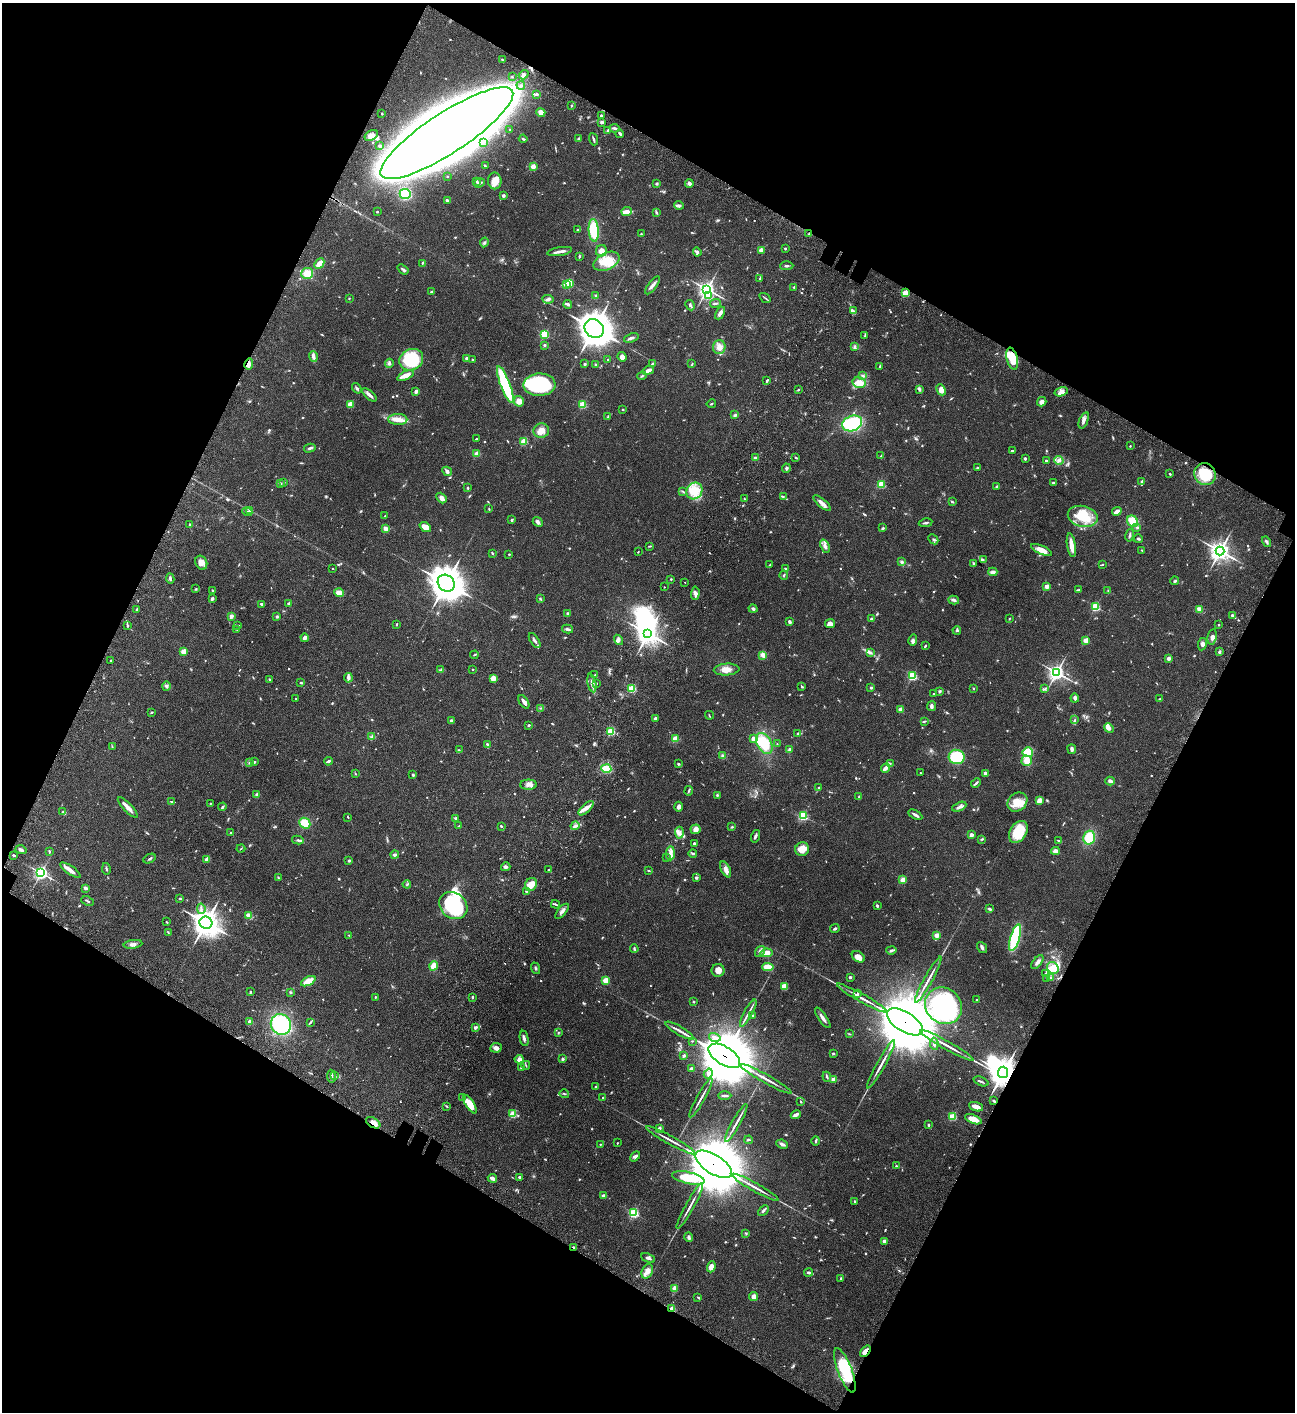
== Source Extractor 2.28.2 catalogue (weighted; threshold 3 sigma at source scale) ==
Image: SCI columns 507-5675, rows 203-5841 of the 6051 x 6048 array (HDU 1 of 3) = the unmasked area's bounding box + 8 px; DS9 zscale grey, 4 x 4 block average (1 PNG px = mean of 4 x 4 image px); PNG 1297 x 1414 px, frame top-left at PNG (2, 3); each listed source drawn as its Kron ellipse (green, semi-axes under 4 px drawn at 4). Shown black and unused: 46% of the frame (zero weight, under 3 of 4 exposures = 13% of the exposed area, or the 3 px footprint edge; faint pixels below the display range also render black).
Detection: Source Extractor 2.28.2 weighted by HDU 2 'WHT'. Background 0.0654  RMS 0.0058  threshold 0.0262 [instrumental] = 3 sigma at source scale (4.5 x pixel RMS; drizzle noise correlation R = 1.50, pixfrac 1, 0.05/0.05 arcsec/px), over >= 5 px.
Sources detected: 933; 14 too faint to see at this stretch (4 x 4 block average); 7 inside a brighter object's white glare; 4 cosmic-ray / hot-pixel residue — neither listed nor drawn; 12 coinciding with a brighter row at this scale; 52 inside a brighter listed object's ellipse — not listed separately; of the other 844, all 500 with FLUX_AUTO >= 2.39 (the completeness limit of this list) listed and drawn (344 fainter detections not listed), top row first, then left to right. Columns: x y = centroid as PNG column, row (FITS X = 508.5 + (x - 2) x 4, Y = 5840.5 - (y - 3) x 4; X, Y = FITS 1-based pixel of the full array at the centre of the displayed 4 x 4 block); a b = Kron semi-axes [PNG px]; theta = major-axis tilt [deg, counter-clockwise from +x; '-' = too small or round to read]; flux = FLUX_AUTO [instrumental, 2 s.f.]
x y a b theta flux
502 60 3 2 - 3
524 75 5 4 - 11
512 77 2 2 - 3.1
521 85 4 2 - 5.9
537 94 4 2 - 7.7
572 105 2 2 - 4.7
541 112 4 4 - 18
382 114 2 2 - 3.5
601 116 2 2 - 10
601 122 3 2 - 7.3
614 128 5 2 - 8.1
510 130 2 2 - 4.1
608 131 2 2 - 9.9
447 133 78 20 33 16000
620 134 4 2 - 6.3
371 136 7 5 33 18
523 139 4 2 - 4.3
579 139 2 2 - 19
593 139 6 2 -71 6.3
483 142 3 3 - 7.4
380 146 3 2 - 4.8
485 166 3 2 - 5.1
533 166 2 2 - 60
447 176 2 2 - 3.1
477 181 2 2 - 6.7
495 181 8 7 - 33
479 183 5 2 - 11
689 183 4 3 - 11
657 184 2 2 - 5.9
405 194 6 5 - 130
503 196 2 2 - 22
447 200 4 2 - 11
679 205 5 3 - 6.2
377 212 2 2 - 6
627 212 5 3 - 26
656 212 4 2 - 4.1
578 230 4 2 - 4.4
594 230 11 5 -85 140
641 234 2 2 - 2.4
809 234 2 2 - 2.8
484 242 5 3 - 5.4
785 249 2 2 - 4.4
761 250 4 3 - 14
560 251 12 2 9 17
601 251 6 5 - 18
697 252 4 3 - 8.1
579 256 3 2 - 4.4
606 261 14 8 26 71
422 263 3 2 - 2.5
319 264 6 3 46 31
787 266 7 2 1 5.4
403 269 6 2 -38 6.1
307 273 6 5 - 43
760 278 3 2 - 3.1
569 283 2 2 - 160
566 284 2 2 - 66
652 285 11 3 53 12
794 287 3 2 - 2.8
707 289 3 3 - 1100
431 292 3 3 - 3.5
905 293 2 2 - 94
596 296 2 2 - 21
708 296 2 2 - 73
349 298 2 2 - 3.6
765 298 6 2 -35 3.9
548 299 6 3 -6 7.6
715 303 5 2 - 5.1
568 304 4 3 - 5.9
690 305 5 3 - 7.4
853 311 3 2 - 2.4
720 313 7 3 62 13
594 329 10 9 - 4900
545 334 2 2 - 240
865 335 4 2 - 3.2
631 338 7 3 20 9.1
545 345 2 2 - 12
719 347 7 6 - 23
855 347 4 2 - 4.8
313 356 5 3 - 9.5
622 357 5 3 - 15
466 358 2 2 - 16
1012 359 11 5 -76 54
411 360 12 10 26 180
472 360 2 2 - 7.6
608 360 2 2 - 3.2
389 363 4 3 - 6.6
249 364 5 3 - 13
585 364 2 2 - 11
652 364 3 2 - 3.2
692 364 3 2 - 3
596 365 3 2 - 4.4
879 367 4 2 - 3.3
648 370 6 3 20 14
406 376 9 3 24 35
642 376 5 2 - 3.7
863 376 3 2 - 5
767 381 3 2 - 5.7
859 383 7 5 -12 47
505 385 20 4 -69 280
539 385 16 11 2 320
357 388 6 3 -53 6.5
919 389 3 3 - 5.2
798 390 2 2 - 3.3
941 390 6 4 -65 23
416 391 3 2 - 14
1061 392 7 4 16 16
369 395 8 3 -41 13
519 401 5 5 - 28
1042 402 5 4 - 16
350 404 2 2 - 110
711 404 5 2 - 2.8
583 405 2 2 - 160
623 409 2 2 - 2.7
735 415 4 3 - 6.8
608 416 3 2 - 4
398 419 9 5 -2 29
1084 420 8 3 69 14
852 423 10 7 20 190
541 431 8 7 - 33
476 439 2 2 - 3.3
524 441 2 2 - 140
1130 446 2 2 - 2.7
310 448 6 3 15 6.9
1012 451 3 2 - 3.9
477 454 2 2 - 96
881 456 4 2 - 2.4
755 458 3 2 - 4.3
796 458 3 2 - 3.9
1025 459 3 2 - 4.3
1059 460 4 3 - 8.4
1046 461 2 2 - 9.5
786 468 4 3 - 6.8
978 468 2 2 - 6.3
447 471 5 4 - 10
1170 474 3 2 - 3.6
1205 474 11 10 - 100
1142 481 3 2 - 3.6
284 482 2 2 - 3.9
280 483 3 2 - 3
1053 483 4 2 - 6.8
881 484 2 2 - 170
996 487 3 2 - 5.2
468 488 3 2 - 3.3
683 491 4 2 - 3.7
694 491 9 7 54 71
783 496 3 2 - 2.6
441 498 6 3 -49 20
744 499 3 2 - 3.5
952 502 3 2 - 2.5
822 503 11 3 -40 19
489 509 3 2 - 2.7
250 511 2 2 - 18
1117 511 5 2 - 26
247 512 5 2 - 5.8
385 516 2 2 - 2.7
1083 516 15 10 -13 110
512 520 3 2 - 6.6
1133 521 6 5 - 60
538 522 5 3 - 9.4
926 523 7 2 10 6.1
190 525 4 2 - 2.6
425 527 6 4 -37 31
1137 527 3 2 - 2.9
883 528 3 2 - 4.6
386 529 4 3 - 22
1130 535 6 2 79 6
933 539 5 2 - 4.4
1138 539 5 2 - 4.8
1267 542 5 3 - 7.2
1071 545 12 3 -82 44
649 546 4 2 - 2.6
825 546 7 3 -68 13
1041 550 11 4 -24 34
1142 550 4 2 - 2.5
1220 551 4 4 - 1800
638 552 2 2 - 2.6
492 553 3 2 - 3.8
509 554 2 2 - 2.6
983 559 3 2 - 2.9
902 562 4 3 - 5.6
201 563 7 5 -66 23
973 563 3 2 - 3.1
770 565 4 2 - 4.2
1102 565 3 2 - 2.4
333 568 2 2 - 3
785 568 3 2 - 3.3
993 572 4 3 - 10
784 575 4 2 - 4.4
170 578 5 2 - 6.8
671 579 2 2 - 4.2
1175 581 4 2 - 4.1
685 582 2 2 - 2.5
446 583 9 7 -44 6000
1047 586 2 2 - 49
664 587 2 2 - 3.3
196 589 3 2 - 2.7
213 590 2 2 - 4.9
1079 590 4 2 - 4.4
1108 590 3 2 - 2.4
339 593 5 4 - 24
695 593 7 3 87 14
212 599 4 3 - 7.1
540 599 4 2 - 3.4
954 600 5 3 - 8.6
261 604 4 2 - 6.2
289 604 2 2 - 7.8
1096 607 2 2 - 250
137 609 3 2 - 4.3
753 609 4 3 - 6.6
1199 609 3 3 - 28
568 614 2 2 - 23
1232 615 3 2 - 6.5
231 616 2 2 - 42
277 617 2 2 - 15
1009 618 2 2 - 2.5
871 619 3 2 - 6
789 622 4 2 - 7.4
397 624 3 2 - 3
830 624 5 4 - 17
128 625 4 2 - 3.9
237 625 4 2 - 4.4
1219 625 2 2 - 5.8
236 629 4 2 - 3.7
567 629 5 3 - 6.4
957 630 4 2 - 4.4
648 634 3 3 - 2500
1212 637 8 4 80 13
305 638 4 3 - 12
619 640 5 4 - 8.8
913 640 5 4 - 9.3
1086 640 2 2 - 87
535 641 8 3 -57 10
1202 644 6 4 80 10
925 646 3 2 - 4.5
183 651 2 2 - 81
1219 652 2 2 - 9
870 653 3 2 - 4.6
474 655 4 2 - 2.7
763 655 4 3 - 21
1169 658 2 2 - 35
111 661 3 2 - 2.4
441 670 3 2 - 3.7
473 670 2 2 - 4.2
727 670 13 6 3 33
1056 673 3 3 - 1300
595 675 3 2 - 2.4
912 676 2 2 - 320
348 678 5 2 - 18
493 678 4 4 - 28
269 680 3 2 - 3.5
301 683 2 2 - 3.9
592 683 9 4 -78 17
596 683 2 2 - 2.9
166 686 4 3 - 6.2
801 687 3 2 - 2.5
632 688 2 2 - 250
871 688 2 2 - 14
973 689 2 2 - 2.6
1045 689 3 2 - 4.2
940 691 4 3 - 4.5
933 694 2 2 - 2.7
296 698 2 2 - 2.7
1075 698 4 2 - 10
1160 699 3 2 - 2.6
524 702 7 2 -56 16
931 706 5 3 - 9.8
541 708 2 2 - 2.4
901 709 2 2 - 66
152 712 3 2 - 2.8
709 715 4 2 - 2.4
655 718 3 2 - 5.2
1075 720 3 2 - 2.8
451 721 2 2 - 25
925 721 2 2 - 2.7
529 725 3 2 - 3.8
1109 728 5 3 - 14
611 731 2 2 - 230
798 733 3 3 - 3.3
372 737 3 2 - 3.8
675 739 2 2 - 140
753 739 4 3 - 11
764 743 11 7 -61 88
487 744 4 2 - 4.4
777 744 2 2 - 3
112 747 4 2 - 3.2
1072 749 5 3 - 11
459 750 2 2 - 2.6
790 750 3 2 - 9.3
1028 752 5 5 - 77
723 756 3 3 - 8.3
957 757 8 7 - 140
328 761 4 2 - 7.5
1027 761 5 5 - 32
249 762 4 2 - 3.9
254 762 2 2 - 13
890 763 3 2 - 4.4
679 764 3 2 - 3.5
885 768 5 2 - 26
606 769 5 4 - 64
920 773 2 2 - 2.7
985 773 2 2 - 12
355 774 3 2 - 2.6
413 775 2 2 - 5.9
1110 781 5 3 - 11
976 783 5 2 - 5
529 785 8 5 1 16
819 788 3 2 - 2.9
689 791 4 2 - 4.8
257 795 2 2 - 36
717 795 3 2 - 4.3
859 797 3 2 - 4.3
171 801 4 2 - 3.9
1039 801 3 2 - 38
1017 802 10 9 - 48
210 803 2 2 - 4.3
128 807 13 3 -46 27
222 807 4 2 - 4.6
678 807 5 4 - 9.7
959 807 7 3 24 11
586 808 9 3 42 18
63 811 3 2 - 3.2
915 815 8 2 -29 12
803 816 2 2 - 290
348 817 2 2 - 2.9
455 818 4 2 - 3.6
305 823 6 5 - 58
459 826 4 2 - 3.3
501 826 3 2 - 3.1
575 826 4 3 - 7.4
732 827 3 2 - 3.3
695 829 5 5 - 15
1018 832 12 8 58 100
230 833 2 2 - 8
679 833 6 4 -88 14
971 835 3 2 - 14
755 836 6 2 72 8.2
1089 838 7 6 - 99
982 839 3 2 - 3.4
298 840 6 2 -10 5.5
1059 841 3 2 - 5.8
694 843 2 2 - 8.4
241 849 4 2 - 2.7
802 849 7 6 - 33
21 850 5 3 - 8.6
49 851 3 2 - 4
1055 851 4 4 - 16
670 853 7 4 87 15
693 853 4 2 - 4.2
13 855 3 2 - 5.6
395 855 4 2 - 8
667 858 2 2 - 4.5
150 859 6 2 27 5
207 859 2 2 - 56
349 861 3 2 - 6.1
506 867 4 3 - 8.1
106 869 6 2 -79 3.7
726 869 8 4 -64 17
70 870 12 2 -34 31
548 870 3 2 - 2.7
649 871 3 2 - 2.8
41 873 3 3 - 740
278 877 3 2 - 3.2
696 878 2 2 - 19
903 880 2 2 - 98
407 884 4 2 - 2.9
531 884 7 5 56 40
85 888 3 2 - 8.1
526 891 2 2 - 7.8
180 898 3 2 - 2.6
88 901 6 2 -23 4.5
555 904 4 2 - 4.5
453 906 15 12 -39 250
877 906 3 2 - 5.2
201 909 5 2 - 6.8
990 909 3 2 - 7.7
562 911 9 3 50 13
249 915 2 2 - 54
167 922 3 2 - 2.4
206 923 6 6 - 2900
835 928 5 2 - 5.2
168 932 3 2 - 2.4
349 935 3 2 - 2.4
937 935 2 2 - 85
1015 938 14 4 73 210
133 944 9 4 8 13
982 947 6 3 -54 7.5
634 949 4 2 - 4
891 950 5 3 - 6.8
760 951 6 3 55 9.5
766 953 6 4 10 23
858 957 7 5 -36 24
1037 962 8 3 53 14
433 966 5 4 - 27
768 967 6 4 -7 49
535 968 6 2 -71 4.5
1053 968 6 5 - 35
718 970 6 6 - 21
1045 974 4 2 - 4.3
850 977 2 2 - 17
1047 978 3 2 - 4.7
1050 978 2 2 - 3
605 980 2 2 - 120
928 980 26 2 61 22
308 981 8 3 27 50
784 987 3 3 - 39
250 992 3 2 - 3.3
290 992 3 2 - 5.1
858 993 3 2 - 3.3
375 997 2 2 - 3.5
472 997 2 2 - 5
862 998 28 2 -29 28
977 1000 3 2 - 3.1
694 1002 3 2 - 2.5
943 1006 19 17 -43 480
748 1013 15 2 61 14
753 1016 2 2 - 7.6
823 1018 12 2 -55 15
249 1021 4 2 - 5.2
310 1022 3 2 - 3.1
905 1022 20 9 -32 44000
281 1024 11 9 -49 270
475 1027 4 2 - 7.3
680 1031 16 2 -30 16
558 1032 3 2 - 2.7
849 1034 3 2 - 2.7
715 1037 6 2 -16 9.8
524 1038 8 3 -80 9.2
692 1041 2 2 - 2.8
934 1044 6 2 -81 5.4
947 1045 30 2 -29 31
496 1048 6 5 - 12
833 1053 2 2 - 5.1
684 1056 2 2 - 22
724 1056 18 9 -32 37000
519 1059 4 4 - 16
563 1059 2 2 - 9.8
881 1064 27 2 61 25
526 1065 4 2 - 3.1
521 1067 2 2 - 2.5
691 1068 3 2 - 5.5
1003 1072 6 5 - 4400
708 1074 5 3 - 9.3
331 1076 6 2 -80 6.3
335 1076 3 2 - 3.1
827 1077 5 2 - 4.8
766 1079 29 2 -29 24
834 1079 2 2 - 88
981 1081 8 2 -23 4.9
596 1087 2 2 - 11
564 1094 5 2 - 3.4
725 1096 6 2 1 8.8
462 1097 4 2 - 4.1
603 1097 2 2 - 2.8
701 1098 22 2 61 15
994 1101 4 2 - 4
801 1102 2 2 - 4.7
470 1104 10 4 -58 64
447 1106 4 2 - 3
976 1107 7 3 -19 21
513 1114 2 2 - 170
796 1115 5 2 - 18
953 1117 2 2 - 240
973 1119 9 4 -21 37
373 1123 8 4 -33 21
736 1123 21 2 61 19
929 1125 4 2 - 3.3
659 1128 3 2 - 9.1
671 1140 28 2 -29 23
749 1140 4 2 - 4.3
816 1141 4 2 - 4.9
617 1143 2 2 - 3.6
600 1144 2 2 - 5.2
782 1144 6 3 -25 11
635 1156 6 3 46 9.3
714 1164 21 9 -32 38000
896 1166 2 2 - 3
520 1177 3 2 - 8.3
492 1178 4 2 - 16
688 1178 16 6 -12 110
755 1187 27 2 -29 24
604 1196 4 3 - 12
854 1201 3 2 - 2.9
690 1206 26 2 61 19
763 1210 6 2 44 8.4
634 1213 2 2 - 430
746 1233 2 2 - 2.7
689 1237 5 3 - 7.9
884 1241 2 2 - 37
574 1247 3 2 - 6.8
648 1258 7 3 -25 8.5
711 1267 5 4 - 28
647 1271 8 5 67 21
808 1272 4 3 - 7.6
841 1279 3 2 - 3.7
674 1288 3 3 - 5.7
754 1296 4 3 - 19
698 1297 4 2 - 2.7
672 1309 2 2 - 120
865 1351 7 3 52 21
845 1370 23 7 -69 200
Overlapping masked pixels (flux is a lower limit): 13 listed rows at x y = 447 133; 809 234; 1012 359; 249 364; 905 1022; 724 1056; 1003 1072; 373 1123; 714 1164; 574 1247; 672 1309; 865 1351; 845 1370
Diffuse or blended objects may show on this block-average render without a row.